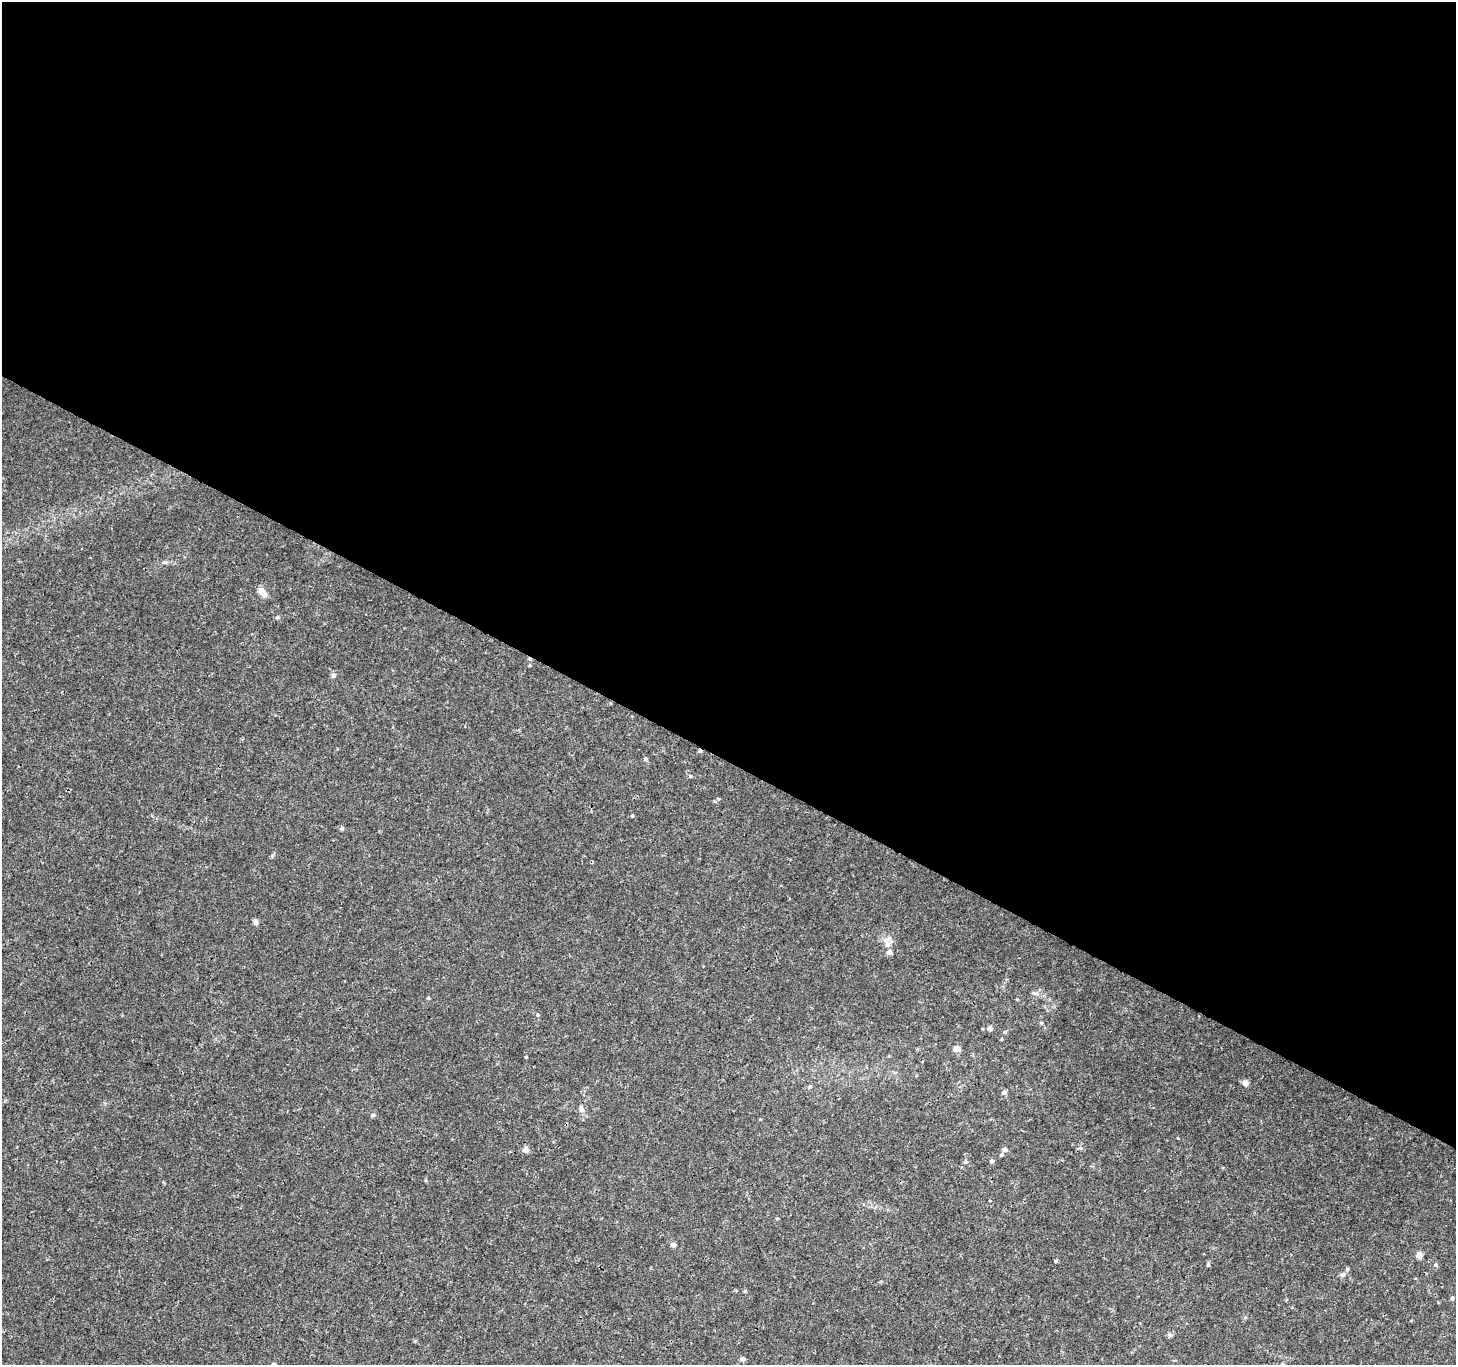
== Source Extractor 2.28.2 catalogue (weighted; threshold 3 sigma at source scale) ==
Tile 3 of 4 x 4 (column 3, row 1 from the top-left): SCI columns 2913-4366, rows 4288-5650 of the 5829 x 5913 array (HDU 1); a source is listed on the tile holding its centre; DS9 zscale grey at full resolution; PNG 1458 x 1367 px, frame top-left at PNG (2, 2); no overlay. Shown black and unused: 56% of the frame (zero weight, under 3 of 4 exposures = <1% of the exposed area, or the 3 px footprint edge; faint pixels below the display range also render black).
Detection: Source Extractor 2.28.2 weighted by HDU 2 'WHT'; one run over the whole footprint, this tile lists its part. Background 0.00503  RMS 0.0022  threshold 0.0099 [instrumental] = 3 sigma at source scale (4.5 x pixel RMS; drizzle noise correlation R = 1.50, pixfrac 1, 0.0396/0.0396 arcsec/px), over >= 5 px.
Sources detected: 41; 2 cosmic-ray / hot-pixel residue — not listed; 2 inside a brighter listed object's ellipse — not listed separately; the other 37 listed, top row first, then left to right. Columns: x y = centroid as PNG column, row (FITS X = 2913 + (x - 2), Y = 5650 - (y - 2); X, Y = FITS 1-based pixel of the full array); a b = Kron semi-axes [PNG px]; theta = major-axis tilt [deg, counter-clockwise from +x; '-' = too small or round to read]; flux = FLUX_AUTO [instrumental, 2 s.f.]
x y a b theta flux
165 562 6 4 18 0.32
262 592 11 7 -41 1.7
277 617 5 4 - 0.34
333 675 6 6 - 0.5
645 759 5 5 - 0.36
719 799 5 3 - 0.22
632 816 4 4 - 0.24
342 828 6 4 89 0.29
256 922 7 5 -73 0.62
887 944 11 7 -67 1.2
1036 993 11 5 -1 0.71
1017 999 4 3 - 0.18
537 1015 5 3 - 0.23
1042 1023 5 4 - 0.25
990 1028 5 5 - 1.1
1001 1039 4 3 - 0.22
956 1049 5 4 - 2.9
526 1057 3 2 - 0.23
1245 1083 7 6 - 0.92
809 1087 6 5 - 0.38
1004 1092 6 5 - 0.57
581 1109 10 6 -70 0.8
373 1115 6 5 - 0.39
1005 1149 6 5 - 0.61
526 1150 7 6 - 0.88
1001 1154 5 5 - 0.34
965 1161 5 5 - 0.32
992 1161 5 5 - 0.42
777 1218 5 3 - 0.17
673 1245 6 5 - 0.66
1419 1255 7 7 - 0.94
1208 1265 6 4 69 0.29
1435 1265 6 4 -42 0.37
1343 1274 7 6 - 0.54
745 1291 5 3 - 0.22
1452 1298 4 4 - 0.37
742 1359 6 5 - 0.53
Unlisted compact peaks at least as high as the median listed source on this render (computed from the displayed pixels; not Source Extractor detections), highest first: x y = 690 776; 1056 1261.